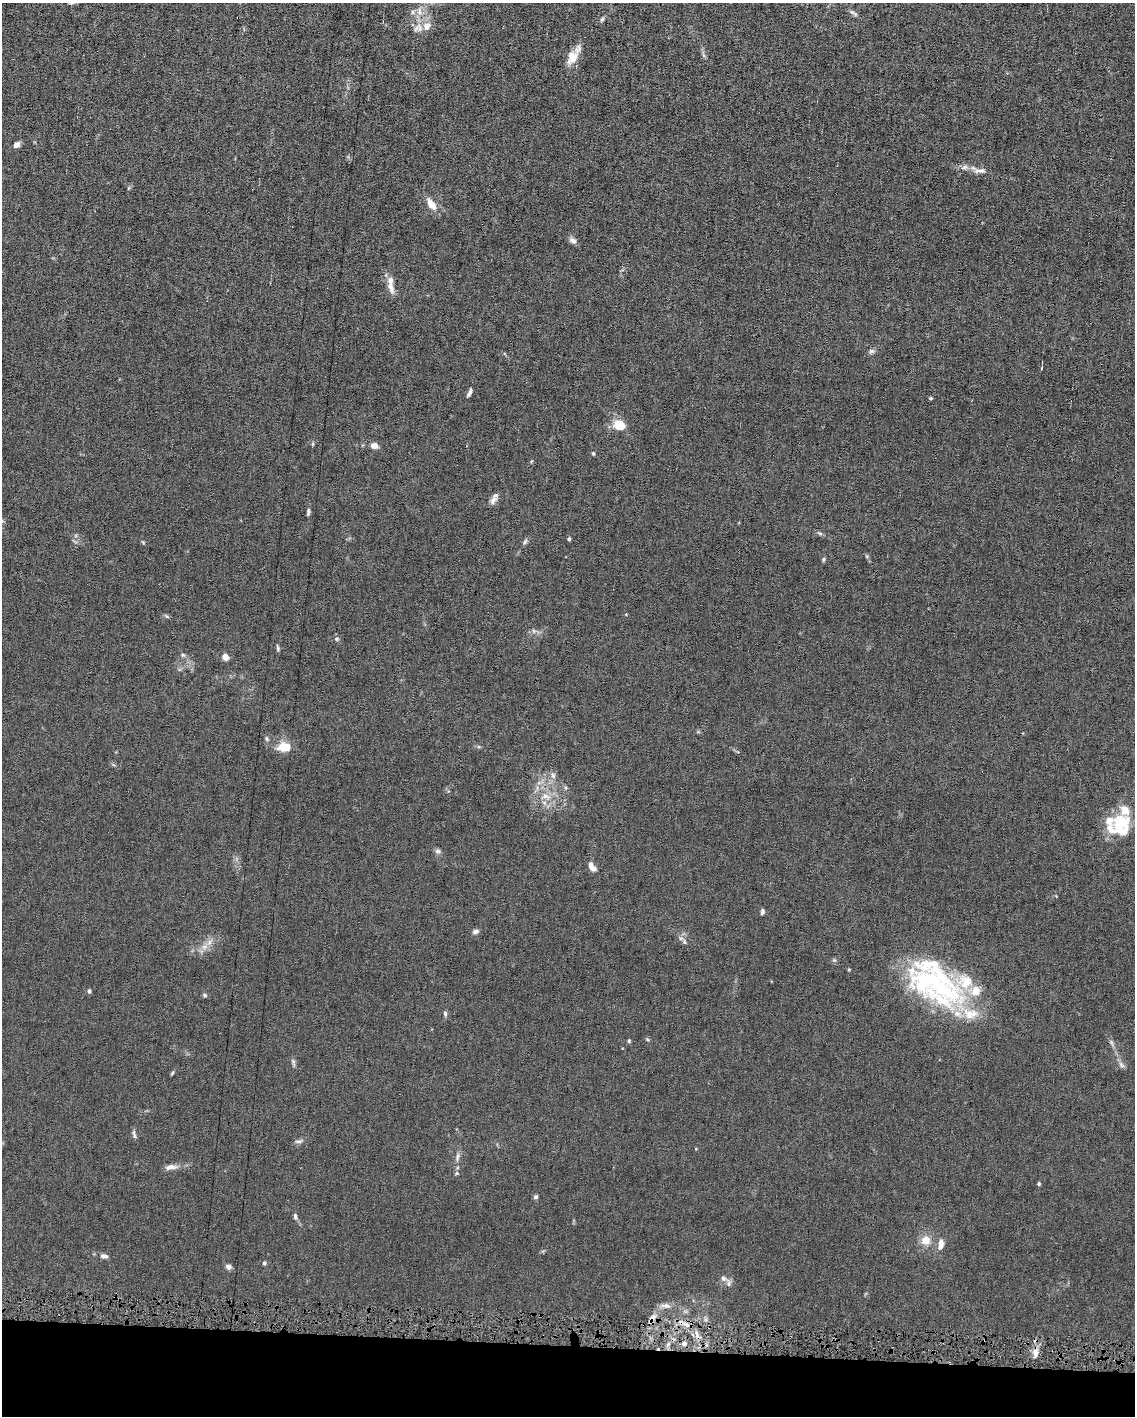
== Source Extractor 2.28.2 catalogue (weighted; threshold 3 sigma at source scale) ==
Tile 11 of 4 x 3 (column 3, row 3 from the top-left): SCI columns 2266-3398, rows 106-1519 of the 4530 x 4563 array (HDU 1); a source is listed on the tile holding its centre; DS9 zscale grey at full resolution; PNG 1137 x 1418 px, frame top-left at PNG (2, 3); no overlay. Shown black and unused: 5% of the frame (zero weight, under 4 of 8 exposures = <1% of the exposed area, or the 3 px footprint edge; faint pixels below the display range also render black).
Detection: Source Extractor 2.28.2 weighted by HDU 2 'WHT'; one run over the whole footprint, this tile lists its part. Background 0.0155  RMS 0.0024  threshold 0.00961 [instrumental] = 3 sigma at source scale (4.09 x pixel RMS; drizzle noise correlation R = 1.36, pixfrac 0.8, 0.05/0.05 arcsec/px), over >= 5 px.
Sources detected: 88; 1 cosmic-ray / hot-pixel residue — not listed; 13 inside a brighter listed object's ellipse — not listed separately; the other 74 listed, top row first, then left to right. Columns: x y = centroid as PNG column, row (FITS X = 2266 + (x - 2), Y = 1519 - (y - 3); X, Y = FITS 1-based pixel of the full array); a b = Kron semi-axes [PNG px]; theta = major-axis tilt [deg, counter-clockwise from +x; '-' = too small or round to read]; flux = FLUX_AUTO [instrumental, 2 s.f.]
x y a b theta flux
419 11 13 6 86 1.4
413 12 7 6 - 0.65
852 12 8 5 -32 0.59
602 19 7 4 54 0.39
427 26 14 11 55 2.3
572 57 19 13 68 3.3
17 145 7 5 24 1.2
980 171 20 7 -2 1.4
431 204 14 7 -53 2.6
573 241 10 7 -34 0.88
390 286 21 8 -69 1.9
871 351 8 6 0 0.54
1041 368 4 3 - 0.18
469 392 10 4 65 0.7
930 398 5 4 - 0.28
619 425 8 6 -13 6.9
313 444 6 4 89 0.25
374 446 9 7 -8 1.3
593 453 6 4 -75 0.3
493 500 13 7 58 1.1
308 512 11 4 87 0.51
819 533 9 5 -27 0.43
569 539 4 4 - 0.4
143 542 6 4 -19 0.25
525 542 8 5 62 0.47
823 559 6 5 - 0.34
166 616 6 4 -70 0.27
534 631 6 6 - 0.53
336 639 6 5 - 0.39
278 648 9 4 -82 0.4
183 655 6 5 - 0.41
225 657 7 6 - 1.5
267 739 7 5 -61 0.42
284 747 14 9 1 4.2
553 775 9 6 -74 0.81
545 796 14 10 -10 2.6
1120 824 27 21 -84 9.6
438 851 9 6 -1 0.57
592 867 12 6 -55 1.5
762 912 7 4 81 0.57
475 931 9 6 19 0.64
210 942 12 5 56 1.2
684 942 8 5 -81 0.53
849 969 5 3 - 0.17
935 985 88 35 -27 37
89 991 6 4 -89 0.39
205 995 6 5 - 0.36
445 1013 7 5 -77 0.43
647 1039 6 4 -20 0.26
629 1041 5 4 - 0.28
1111 1042 7 4 -71 0.46
293 1062 12 4 -71 0.53
1121 1065 10 6 -45 0.72
172 1073 6 4 46 0.27
133 1132 8 6 -79 0.6
299 1141 12 4 11 0.63
457 1157 14 4 82 0.82
171 1167 16 7 7 1.4
456 1173 6 5 - 0.32
1039 1184 5 4 - 0.31
536 1197 5 5 - 0.51
295 1216 8 5 -87 0.51
926 1240 13 13 - 2.7
941 1244 14 7 84 1.6
104 1256 9 6 -10 0.86
264 1263 5 5 - 0.4
228 1267 7 5 -32 0.85
724 1279 11 7 -28 0.9
666 1306 17 7 -5 1.4
653 1318 14 7 51 1.6
687 1325 7 4 -18 0.76
697 1334 11 3 -75 0.82
684 1344 6 6 - 0.94
1035 1353 14 7 -88 1.6
Overlapping masked pixels (flux is a lower limit): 1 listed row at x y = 653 1318